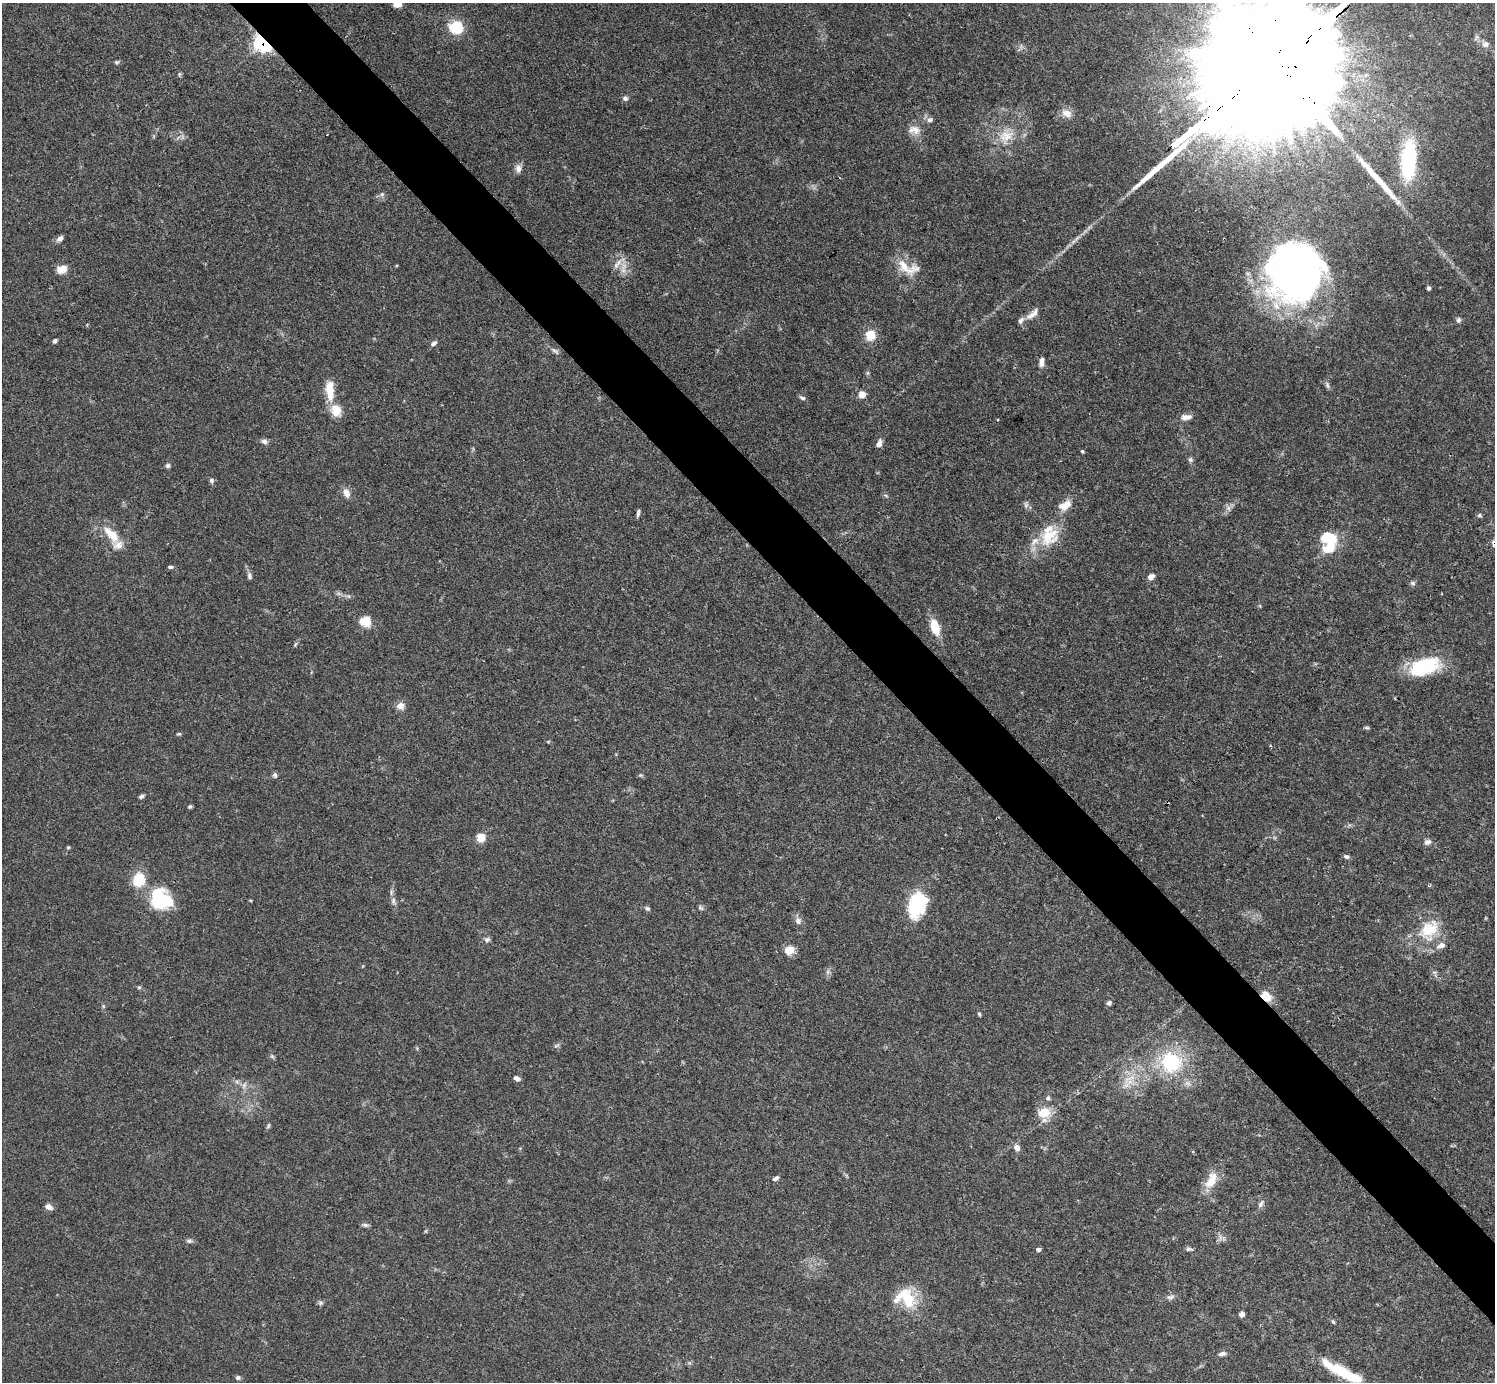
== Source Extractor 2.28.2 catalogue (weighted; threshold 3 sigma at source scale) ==
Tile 6 of 4 x 4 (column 2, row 2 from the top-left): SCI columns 1495-2987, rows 2914-4293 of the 5972 x 5970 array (HDU 1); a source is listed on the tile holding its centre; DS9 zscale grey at full resolution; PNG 1497 x 1384 px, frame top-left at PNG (2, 3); no overlay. Shown black and unused: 5% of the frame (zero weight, under 3 of 4 exposures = <1% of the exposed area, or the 3 px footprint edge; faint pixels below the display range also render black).
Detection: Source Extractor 2.28.2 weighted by HDU 2 'WHT'; one run over the whole footprint, this tile lists its part. Background 0.0571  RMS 0.0031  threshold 0.0141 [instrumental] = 3 sigma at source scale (4.5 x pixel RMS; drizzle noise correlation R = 1.50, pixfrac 1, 0.05/0.05 arcsec/px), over >= 5 px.
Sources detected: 128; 1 too faint to see at this stretch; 4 inside a brighter object's white glare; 1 long thin detection or spike segment (spike, bleed or trail) — not listed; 8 inside a brighter listed object's ellipse — not listed separately; the other 114 listed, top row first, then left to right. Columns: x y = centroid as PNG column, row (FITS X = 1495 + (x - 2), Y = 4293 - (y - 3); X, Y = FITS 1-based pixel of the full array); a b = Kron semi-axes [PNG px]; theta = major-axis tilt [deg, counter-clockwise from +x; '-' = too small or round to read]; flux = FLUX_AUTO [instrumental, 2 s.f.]
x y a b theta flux
397 4 8 6 0 2.7
456 27 16 14 -10 8.8
263 43 8 6 -40 89
1485 44 12 9 -37 2.1
117 62 6 5 - 0.51
1273 66 104 27 38 36000
179 74 6 5 - 0.44
625 98 7 6 - 0.85
1067 113 15 10 -23 2.6
929 120 8 7 - 1
914 130 17 11 -7 3.2
327 134 3 2 - 0.32
1006 136 23 17 28 7.3
1408 160 39 13 85 34
518 168 10 8 85 1.7
382 194 6 5 - 0.68
60 239 8 5 44 1.3
618 263 23 6 44 2
905 267 33 15 -30 6.8
62 269 14 10 18 2.8
623 270 11 6 71 1.8
1297 272 53 49 70 180
1429 288 4 4 - 0.7
1032 315 17 8 41 2.4
1458 320 7 6 - 0.81
870 335 12 12 - 5
55 341 5 4 - 0.7
434 343 9 5 33 0.93
555 351 13 5 -33 1
1041 362 12 6 84 1.7
868 373 7 4 -71 0.47
1327 385 10 6 -67 0.82
330 390 24 9 -86 7.1
862 394 8 7 - 2.4
802 398 8 5 -27 0.73
336 412 17 11 -14 3.4
1186 417 14 7 5 1.9
997 419 3 3 - 0.7
264 441 8 7 - 1.1
879 443 9 6 66 1.6
1082 451 4 4 - 0.35
1190 459 6 6 - 0.67
168 466 6 5 - 0.75
211 480 6 6 - 0.75
346 493 12 8 -70 2.2
885 495 8 3 -19 0.45
1026 505 8 6 89 0.94
1065 505 16 10 34 3.8
1228 508 7 6 - 1
638 513 9 4 79 0.78
1479 515 5 4 - 0.58
111 534 27 10 -49 6.7
1049 535 30 23 71 12
1328 537 16 11 -13 10
1494 543 10 6 85 1.3
171 567 7 4 1 0.6
249 576 8 5 -74 0.85
1151 577 7 6 - 1.9
1413 583 7 5 -16 0.7
365 621 11 9 -10 6.2
935 627 18 9 -72 6.3
295 644 7 4 69 0.47
1424 667 33 17 17 22
400 706 10 9 - 2.1
1367 728 8 4 -1 0.48
179 734 6 4 7 0.43
275 775 8 5 -72 0.72
640 775 5 5 - 0.45
141 796 7 4 25 0.67
190 807 5 4 - 0.51
481 838 9 8 - 3.7
1428 842 10 7 25 1.2
68 847 5 4 - 0.36
1346 857 7 5 -14 0.82
139 880 11 9 74 11
160 899 25 21 -38 18
393 901 11 6 -84 1.2
917 905 29 18 75 20
647 908 6 5 - 0.62
700 908 8 5 -43 0.6
798 921 9 8 - 1.5
1429 930 34 24 48 13
487 940 8 7 - 0.89
790 950 11 9 15 3.7
139 987 5 4 - 0.45
1265 994 13 10 28 3
1109 1003 6 5 - 0.73
979 1014 5 4 - 0.46
556 1046 8 3 19 0.55
272 1056 7 5 -45 0.56
1171 1062 20 19 - 23
517 1078 7 5 -26 1.1
1129 1079 25 7 31 4
237 1082 6 6 - 0.8
244 1085 8 6 83 1.1
1044 1113 20 16 6 5.1
268 1126 7 4 61 0.54
1017 1148 7 6 - 1.9
776 1178 9 5 30 0.86
1211 1180 26 12 64 5.6
1261 1204 10 6 60 1.1
49 1207 10 6 -28 1.4
365 1225 9 5 -21 0.76
189 1241 8 6 13 0.72
1038 1249 5 5 - 0.79
1189 1249 8 5 8 0.7
1170 1297 10 6 7 1
906 1298 30 23 -27 12
321 1303 7 5 21 0.67
1242 1314 6 5 - 1.2
1333 1322 6 4 -46 0.46
1222 1354 10 5 15 1
1339 1370 45 13 -28 13
238 1378 7 6 - 0.69
Overlapping masked pixels (flux is a lower limit): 4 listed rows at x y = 263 43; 1273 66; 1494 543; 1265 994
Isophote crosses this tile's border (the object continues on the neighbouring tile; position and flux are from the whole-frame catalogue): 3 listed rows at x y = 397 4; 1273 66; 1494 543